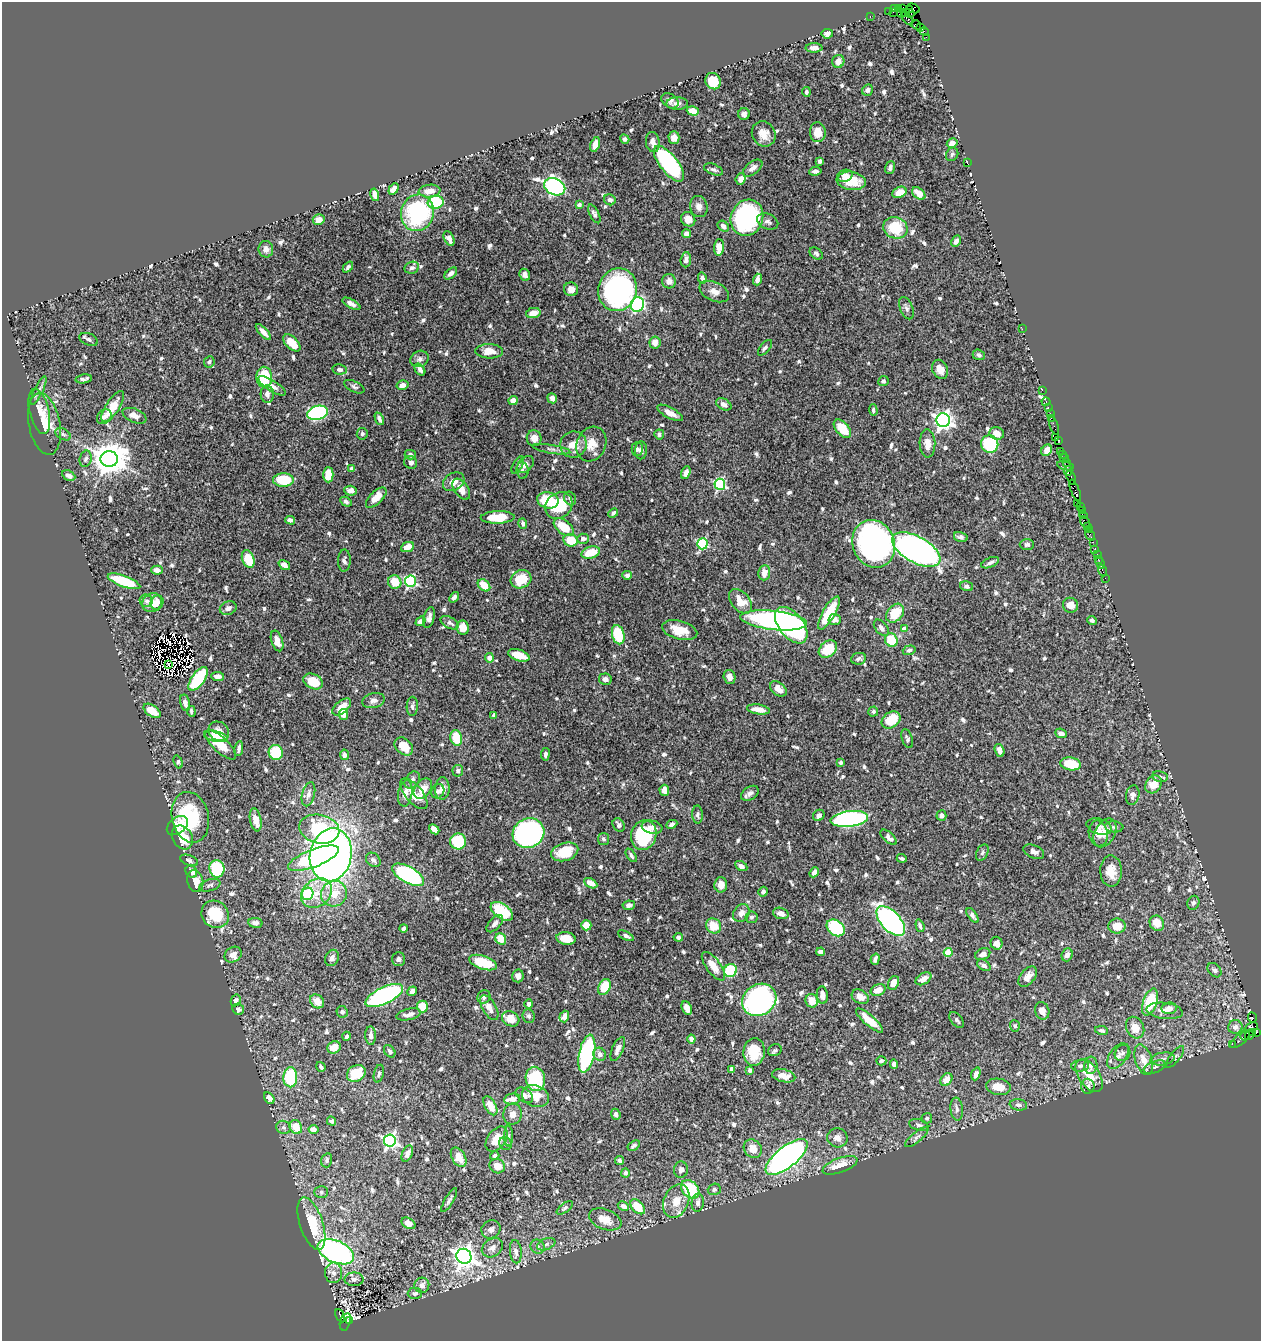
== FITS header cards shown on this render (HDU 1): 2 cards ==
NAXIS1  =                 1259
NAXIS2  =                 1339

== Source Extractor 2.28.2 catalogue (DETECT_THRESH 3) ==
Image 1259 x 1339 px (HDU 1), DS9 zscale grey, 1 PNG px = 1 image px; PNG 1263 x 1343 px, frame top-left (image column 1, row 1339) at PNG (2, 2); each listed source drawn as its Kron ellipse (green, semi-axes under 4 px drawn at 4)
Background 0.837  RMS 0.017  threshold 0.0504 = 3 sigma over >= 5 px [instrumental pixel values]
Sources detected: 804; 4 with non-positive FLUX_AUTO (blend fragments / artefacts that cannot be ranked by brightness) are neither listed nor drawn; of the other 800, the 500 brightest by FLUX_AUTO listed and drawn (300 fainter detections omitted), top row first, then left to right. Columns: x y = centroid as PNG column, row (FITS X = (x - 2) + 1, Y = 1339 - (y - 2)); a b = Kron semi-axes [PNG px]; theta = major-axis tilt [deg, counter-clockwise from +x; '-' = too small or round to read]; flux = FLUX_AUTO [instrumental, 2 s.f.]
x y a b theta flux
903 8 4 2 - 86
913 8 6 4 -25 85
894 9 3 3 - 180
899 9 4 3 - 100
909 10 4 3 - 78
889 11 2 2 - 29
893 12 3 2 - 34
905 12 3 3 - 44
902 13 4 3 - 180
910 13 5 4 - 210
870 17 3 2 - 45
907 19 8 4 -51 430
916 25 5 3 - 120
921 27 3 3 - 100
924 31 4 2 - 110
827 34 6 5 - 4.7
926 37 2 2 - 26
814 48 8 5 1 7.6
838 61 6 6 - 9.6
713 81 8 7 - 29
867 90 6 5 - 3.6
806 92 5 4 - 2.8
670 101 9 6 -37 4.2
677 103 11 6 1 4
693 111 6 4 -17 13
744 114 6 6 - 3.7
818 132 10 8 -86 14
764 134 13 11 -57 13
674 138 6 5 - 6.1
625 139 5 4 - 3.4
653 142 10 7 -82 6.6
952 143 5 4 - 7.7
595 144 8 4 73 8.5
952 154 7 6 - 2.6
820 161 4 3 - 3
967 163 3 2 - 4.4
669 164 21 9 -52 160
753 168 11 6 38 6.6
890 168 6 4 71 3.2
713 169 10 5 -21 3
815 171 6 4 6 3.8
845 176 8 6 20 7.8
741 179 5 5 - 7
851 181 14 9 -9 27
555 187 11 8 -23 270
393 189 6 4 58 9.1
429 191 11 6 6 12
899 192 7 5 26 13
919 193 8 5 -41 14
375 195 6 4 -75 10
610 200 6 5 - 4.2
436 202 8 6 14 66
579 205 4 3 - 5.7
699 206 11 8 -74 6.7
417 213 18 16 75 120
594 214 10 4 -63 3.6
747 218 18 16 68 160
319 219 6 5 - 7.1
688 219 7 7 - 8.9
768 221 11 7 -24 4.6
723 226 6 4 -41 4.8
895 228 12 10 -24 44
687 234 4 4 - 6.2
449 238 8 5 -64 6.5
956 241 6 4 61 4.5
719 247 8 5 86 16
266 249 8 7 - 4.9
816 254 7 5 -37 2.7
686 260 7 5 86 5.3
348 267 6 4 48 2.8
412 268 7 6 - 3.3
451 274 7 4 41 4.4
525 275 6 5 - 5.1
702 278 5 4 - 4.1
757 279 6 4 71 7.4
669 281 7 7 - 5.4
571 289 7 6 - 7.1
618 290 21 19 73 260
714 292 15 9 -25 8.9
351 304 10 4 -28 5.9
637 305 7 6 - 170
906 308 12 6 -67 4
533 313 7 5 12 10
1022 329 2 2 - 11
263 332 10 4 -47 6.4
89 339 10 6 -24 3.9
655 342 6 5 - 9.9
292 343 11 6 -44 19
765 348 9 4 49 3
489 351 14 7 -1 13
979 355 6 5 - 2.7
420 359 9 8 - 4.6
209 362 6 5 - 3.3
420 369 6 4 -52 5.1
940 369 10 7 -64 9.1
339 370 7 5 -10 4.2
264 377 10 8 -88 47
84 379 8 3 10 3.1
883 381 5 5 - 2.8
402 385 6 4 16 5
272 386 16 5 -33 6.6
354 387 11 5 -26 3.1
1042 390 2 2 - 37
38 391 15 4 63 4.2
267 394 9 6 -86 5.5
552 398 5 4 - 5.5
513 400 4 4 - 8.6
1046 402 4 3 - 100
724 404 8 5 -28 4.8
113 407 18 7 57 22
1048 408 3 2 - 78
873 410 5 4 - 2.6
39 411 23 9 -76 12
317 413 10 7 15 180
670 413 14 5 -29 8.1
1050 414 3 2 - 150
134 416 13 6 -23 7.5
104 417 8 6 46 4.6
1051 418 2 2 - 64
379 419 6 3 -65 3.9
943 420 7 6 - 530
44 424 31 15 -79 28
1054 426 9 2 -71 160
842 429 11 6 -48 26
997 433 7 6 - 9.3
63 434 8 5 -30 2.6
362 434 6 5 - 2.6
659 434 5 5 - 3.5
1055 437 3 2 - 54
534 438 8 7 - 8.5
1059 440 3 2 - 98
927 443 14 8 -88 11
591 444 18 14 65 18
990 444 9 8 - 57
573 445 13 13 - 18
551 449 19 3 -9 4
637 449 7 5 89 2.8
641 450 9 6 87 4.6
1047 450 6 5 - 8.5
1061 451 2 2 - 24
1063 454 3 2 - 74
410 455 5 4 - 2.9
1064 458 4 2 - 78
86 459 8 6 75 3.2
109 459 8 8 - 2300
411 462 7 6 - 4.9
1066 462 2 2 - 33
518 465 10 4 60 2.6
525 465 10 6 45 7.2
1065 466 8 4 -13 100
352 469 4 4 - 4.6
522 471 8 6 -84 3
1068 471 5 3 - 330
686 473 6 4 69 6.2
328 475 7 5 -89 21
69 476 7 5 -28 5.1
1071 477 7 3 -70 450
283 480 10 7 0 41
454 482 11 8 31 9.1
720 484 5 5 - 140
461 489 12 7 -55 11
1075 490 11 3 -69 410
351 491 6 5 - 6.7
376 498 13 6 44 14
570 499 7 5 -60 2.7
548 500 11 8 -12 49
346 502 6 4 -27 2.7
1078 503 2 2 - 19
559 506 15 12 45 44
1080 507 4 2 - 140
1082 510 4 2 - 150
613 513 5 4 - 2.8
1083 515 4 3 - 180
498 517 17 6 2 31
290 520 5 4 - 3.6
1085 522 6 3 -59 310
523 523 5 4 - 3.7
1087 526 3 2 - 100
564 527 11 6 -37 27
1089 530 3 2 - 110
1090 535 6 3 -57 150
961 537 7 5 -13 3
583 539 6 5 - 4.8
571 540 7 6 - 33
1093 542 2 2 - 25
702 544 5 5 - 110
874 544 24 21 -67 420
1027 545 7 5 0 3.1
407 547 7 4 23 13
1095 549 3 3 - 150
916 550 27 13 -29 600
591 552 9 6 18 26
1097 554 2 2 - 25
248 559 9 6 -69 31
1098 559 2 2 - 54
344 560 11 6 87 3.9
990 563 9 4 22 3.7
1100 563 6 2 -69 38
284 565 6 4 -37 7
157 570 6 4 -4 6.9
1102 571 6 3 -69 71
764 573 8 6 83 9.4
627 575 4 4 - 4.1
1105 578 2 2 - 17
521 579 10 8 26 29
124 581 17 5 -20 54
410 581 6 5 - 140
395 582 7 6 - 25
484 585 7 5 -43 21
967 586 7 4 -13 3.1
454 597 6 4 50 3.7
146 601 7 6 - 3.1
740 601 14 9 -50 19
157 602 7 6 - 5
152 603 10 9 - 14
1071 605 8 7 - 11
228 608 8 6 21 5
829 613 19 6 60 41
895 613 10 7 49 34
429 618 11 5 74 4.8
835 619 6 6 - 6.1
774 620 33 9 -6 280
1092 620 5 4 - 2.6
420 621 5 4 - 4.3
450 623 10 5 -28 4.4
791 625 21 12 -52 250
463 628 7 6 - 14
881 628 9 5 -50 4.4
904 629 4 4 - 12
680 630 18 9 -14 20
618 635 10 6 -77 48
891 640 7 6 - 32
277 641 11 5 -71 12
828 649 10 7 41 31
909 650 6 4 18 2.7
519 655 11 5 -18 19
489 658 4 4 - 9.6
859 659 7 6 - 2.9
168 664 2 2 - 2.8
218 676 6 4 -6 5.8
730 677 7 6 - 5.6
198 679 14 6 54 66
605 679 6 5 - 4.3
313 681 10 7 -25 28
778 689 9 6 -39 8.4
374 701 11 7 14 4.9
185 703 8 5 -77 5.7
412 706 9 5 89 4
342 707 11 6 40 19
758 709 11 5 -8 12
152 711 9 5 -35 19
191 711 5 3 - 2.6
873 712 5 5 - 2.6
343 714 5 4 - 12
494 715 4 3 - 2.8
891 720 10 7 35 32
219 731 11 9 -33 12
1061 733 6 4 -24 5.8
216 736 12 5 -13 7.8
456 738 8 5 -76 29
907 739 10 5 -70 2.6
221 745 20 7 -43 32
404 746 10 7 -43 22
239 748 7 3 80 3.6
999 750 6 4 -72 7.5
276 752 7 7 - 48
545 754 6 4 84 3.2
344 755 5 4 - 4
178 762 7 4 -71 2.7
841 763 4 4 - 2.7
1071 764 10 6 -10 34
458 771 6 5 - 3.7
1160 777 8 5 -12 3
412 780 9 6 52 5
1154 784 9 7 55 18
423 789 11 7 54 12
442 789 11 7 86 9.5
664 790 5 5 - 10
438 791 7 6 - 3.9
405 793 13 7 81 8.6
750 793 10 6 33 4.7
308 794 12 6 75 5.9
414 794 19 8 -50 25
1133 795 10 6 78 5.9
697 815 9 5 -88 2.8
819 815 6 5 - 3.8
941 815 5 5 - 4.3
190 817 26 18 -78 73
849 819 19 7 7 260
256 820 12 5 -79 10
672 824 6 4 25 3.6
619 825 7 5 -57 4
177 826 12 8 38 17
652 827 10 6 -10 6.4
1099 827 13 7 -17 5.3
1114 827 9 5 -5 2.8
319 829 20 14 -13 92
434 829 6 4 -43 11
528 833 16 14 26 330
1098 833 13 9 -80 9.3
1105 833 15 10 61 11
644 835 15 12 73 80
182 837 12 10 -59 32
889 837 10 5 -42 4.9
603 839 6 5 - 2.8
458 841 8 8 - 53
565 852 14 9 18 27
982 852 8 5 65 2.9
1034 852 11 6 -25 5.1
331 855 27 21 78 750
631 855 7 4 -55 3
314 858 27 9 21 72
902 858 5 3 - 2.7
189 860 9 5 -20 3.4
373 860 8 6 -42 3.9
741 866 7 4 -28 4.5
217 869 9 7 -80 72
1111 871 15 11 -88 15
191 872 6 5 - 8.4
814 872 5 4 - 4.9
408 875 18 8 -29 210
195 881 11 8 -76 13
591 883 7 4 -28 9.2
210 885 11 5 17 3.5
721 885 8 6 89 9.5
763 892 5 4 - 4.4
317 893 17 13 40 22
308 894 6 5 - 82
334 894 13 12 - 20
1193 903 7 6 - 3.3
629 905 6 5 - 4.2
502 911 13 7 -36 44
741 913 9 7 57 7.1
781 913 8 5 -16 6.5
215 914 14 13 - 55
972 915 8 4 -55 3.8
751 917 6 6 - 2.7
891 921 18 9 -48 300
255 923 7 5 -10 4.5
1157 923 8 7 - 14
495 924 10 5 47 4.6
586 925 5 5 - 12
714 926 8 7 - 20
920 926 6 4 -72 2.9
1117 926 8 7 - 13
403 928 4 3 - 3.1
836 928 10 7 -37 90
626 936 8 4 -27 3.6
678 937 4 4 - 3.2
566 938 10 6 -10 16
501 939 6 5 - 18
996 943 6 6 - 5.9
821 952 4 4 - 6.1
948 952 4 4 - 28
983 954 8 5 24 6.3
233 955 9 7 34 7.7
1067 955 7 5 68 4.9
332 958 8 6 66 4.6
399 959 7 6 - 3.9
875 959 5 4 - 4.5
483 963 14 6 -18 44
984 965 7 5 -34 3.8
713 966 17 7 -53 14
730 970 6 6 - 69
1214 970 8 6 -48 3.1
518 976 6 5 - 3.9
1028 977 12 7 50 8.3
923 979 9 5 32 8.9
893 983 7 5 68 13
604 987 8 5 63 35
878 990 8 5 23 13
412 991 5 4 - 4.8
384 995 20 8 25 210
822 995 9 5 -84 7.3
484 997 7 6 - 3.3
860 997 9 6 -31 8.2
236 1000 6 5 - 4.2
759 1000 18 15 34 280
317 1001 8 6 -43 11
812 1001 7 6 - 14
1150 1002 14 7 70 51
529 1004 4 4 - 4.3
422 1007 6 5 - 22
489 1008 14 6 -60 8.7
687 1008 7 5 -64 6.5
1169 1008 8 5 6 6.3
238 1009 6 5 - 3.3
1042 1011 9 7 -71 8.5
1165 1011 18 8 -7 10
342 1012 6 5 - 2.6
409 1014 12 5 12 6.5
529 1016 7 6 - 3.1
564 1016 6 4 72 8.4
1252 1018 5 3 - 530
511 1019 9 7 -27 13
869 1020 17 5 -41 18
957 1020 9 5 -51 3.2
1015 1026 6 5 - 3.2
1235 1027 7 7 - 5.7
1251 1027 7 3 23 130
1135 1028 11 8 -63 13
1101 1030 6 4 -10 2.8
1253 1032 3 3 - 150
1256 1032 4 2 - 13
1245 1035 5 5 - 210
1249 1035 5 3 - 130
346 1036 4 3 - 3
371 1036 9 5 -88 5.5
691 1039 4 4 - 5.5
1240 1040 11 5 38 200
1232 1044 2 2 - 13
334 1047 7 6 - 13
618 1049 13 5 66 5.8
775 1050 7 5 27 2.7
390 1051 7 5 -52 2.7
754 1052 14 10 85 34
1123 1053 8 7 - 4.3
587 1054 19 8 79 170
600 1054 7 6 - 5.3
1118 1056 14 8 55 7.2
1175 1057 13 5 51 3.3
1162 1059 12 6 9 6
1144 1060 16 8 -71 14
881 1061 5 4 - 2.7
894 1064 5 4 - 5.3
1091 1065 9 6 84 5.9
1080 1066 9 5 5 3.8
321 1067 5 3 - 2.7
1155 1067 11 5 23 4.6
731 1069 4 3 - 4.1
750 1070 4 4 - 3.9
356 1073 10 8 32 35
379 1074 9 5 75 3
976 1074 6 4 69 5.6
1089 1075 18 10 -55 21
784 1076 12 6 -13 13
290 1077 10 7 89 89
535 1079 12 9 -78 73
946 1080 7 5 52 13
1088 1086 7 6 - 3.4
998 1087 12 8 -9 18
524 1095 10 6 -37 5.4
535 1096 14 10 -20 20
269 1098 6 4 -58 6.1
512 1099 8 5 12 13
1018 1105 9 5 -9 4.2
490 1106 10 5 -61 16
957 1109 11 6 -84 4.9
513 1114 10 9 - 7.7
616 1114 5 4 - 4.3
927 1118 5 5 - 3
331 1121 5 4 - 3.2
919 1125 10 5 -17 3.4
284 1127 7 6 - 3.1
296 1127 7 6 - 20
313 1129 5 4 - 7.6
509 1136 10 4 90 2.8
917 1137 14 5 39 4.2
837 1138 10 9 - 7.9
497 1139 14 9 53 16
390 1141 6 6 - 260
506 1144 7 6 - 3
634 1146 7 4 32 2.9
753 1149 10 8 -47 14
407 1153 8 5 66 6.1
495 1156 4 3 - 2.7
459 1157 11 6 -60 13
787 1157 25 10 39 640
327 1160 7 5 74 3
620 1160 4 4 - 3.1
840 1165 18 7 19 18
497 1166 8 7 - 12
681 1170 8 7 - 5
625 1173 4 4 - 3.7
690 1189 10 7 -46 60
714 1189 6 5 - 2.9
321 1192 7 5 0 2.6
449 1200 13 3 59 3
676 1201 17 12 66 19
698 1203 9 6 84 4.3
623 1206 6 4 -28 6.1
638 1207 9 5 -48 25
565 1208 9 4 35 2.6
605 1219 17 10 -21 16
408 1223 7 5 -32 10
311 1224 27 11 -72 42
491 1229 10 9 - 5
546 1244 9 5 22 3.3
538 1247 7 6 - 3.8
492 1248 11 8 35 6.5
336 1252 19 11 -23 320
516 1252 12 6 -84 5.7
464 1256 8 7 - 730
334 1273 10 8 -87 7
354 1279 9 7 0 4
422 1285 7 7 - 6.4
415 1293 7 6 - 2.9
340 1316 7 3 -64 280
349 1320 4 3 - 180
345 1322 9 5 74 59
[300 fainter detections neither listed nor drawn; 4 non-positive-flux detections neither listed nor drawn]